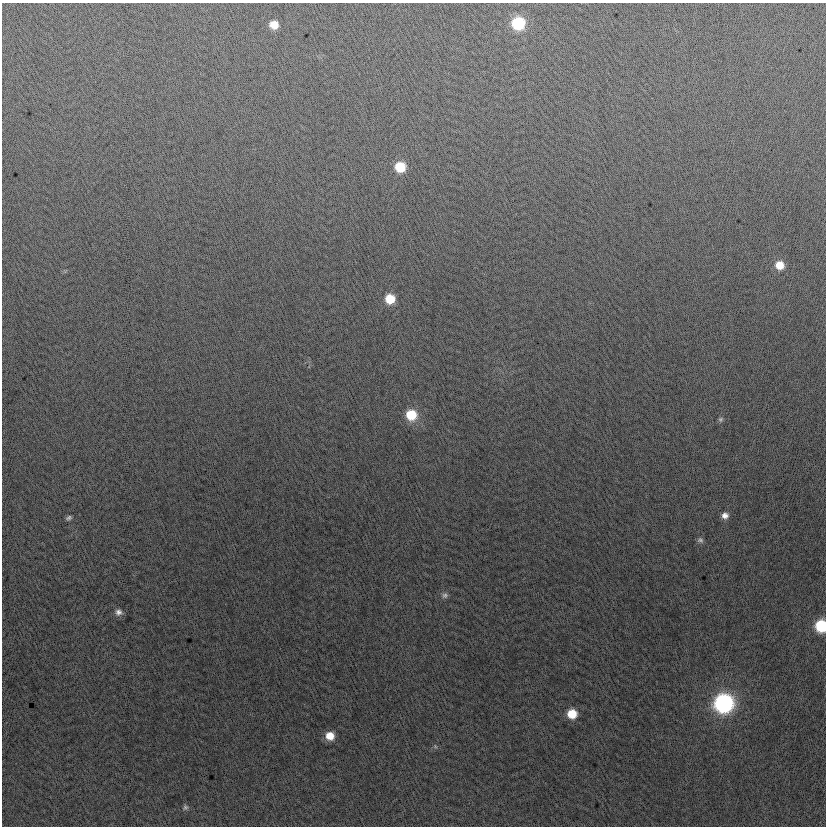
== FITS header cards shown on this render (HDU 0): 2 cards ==
NAXIS1  =                  824
NAXIS2  =                  824

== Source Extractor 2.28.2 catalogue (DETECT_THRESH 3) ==
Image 824 x 824 px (HDU 0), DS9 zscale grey, 1 PNG px = 1 image px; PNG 828 x 828 px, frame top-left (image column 1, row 824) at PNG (2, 3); no overlay
Background -3.08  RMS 12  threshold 37.5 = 3 sigma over >= 5 px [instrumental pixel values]
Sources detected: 18; all 18 listed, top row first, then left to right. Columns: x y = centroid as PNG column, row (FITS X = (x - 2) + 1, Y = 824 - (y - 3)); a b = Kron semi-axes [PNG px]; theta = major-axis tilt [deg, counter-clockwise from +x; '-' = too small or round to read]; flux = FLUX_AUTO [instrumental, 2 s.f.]
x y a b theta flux
518 23 9 9 - 61000
274 25 8 7 - 12000
400 167 9 8 - 26000
780 265 9 8 - 13000
390 299 8 8 - 20000
411 415 10 10 - 25000
721 419 7 6 - 1800
725 515 8 7 - 5100
69 518 7 5 29 2100
700 540 8 6 -28 2300
445 595 8 7 - 2700
118 612 9 8 - 4100
821 626 9 8 - 51000
724 703 11 10 - 280000
572 714 8 8 - 19000
330 736 9 8 - 12000
435 746 6 4 -47 1300
185 807 7 6 - 2000
At the frame edge (FLAGS 8, measured only in part): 1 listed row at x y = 821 626